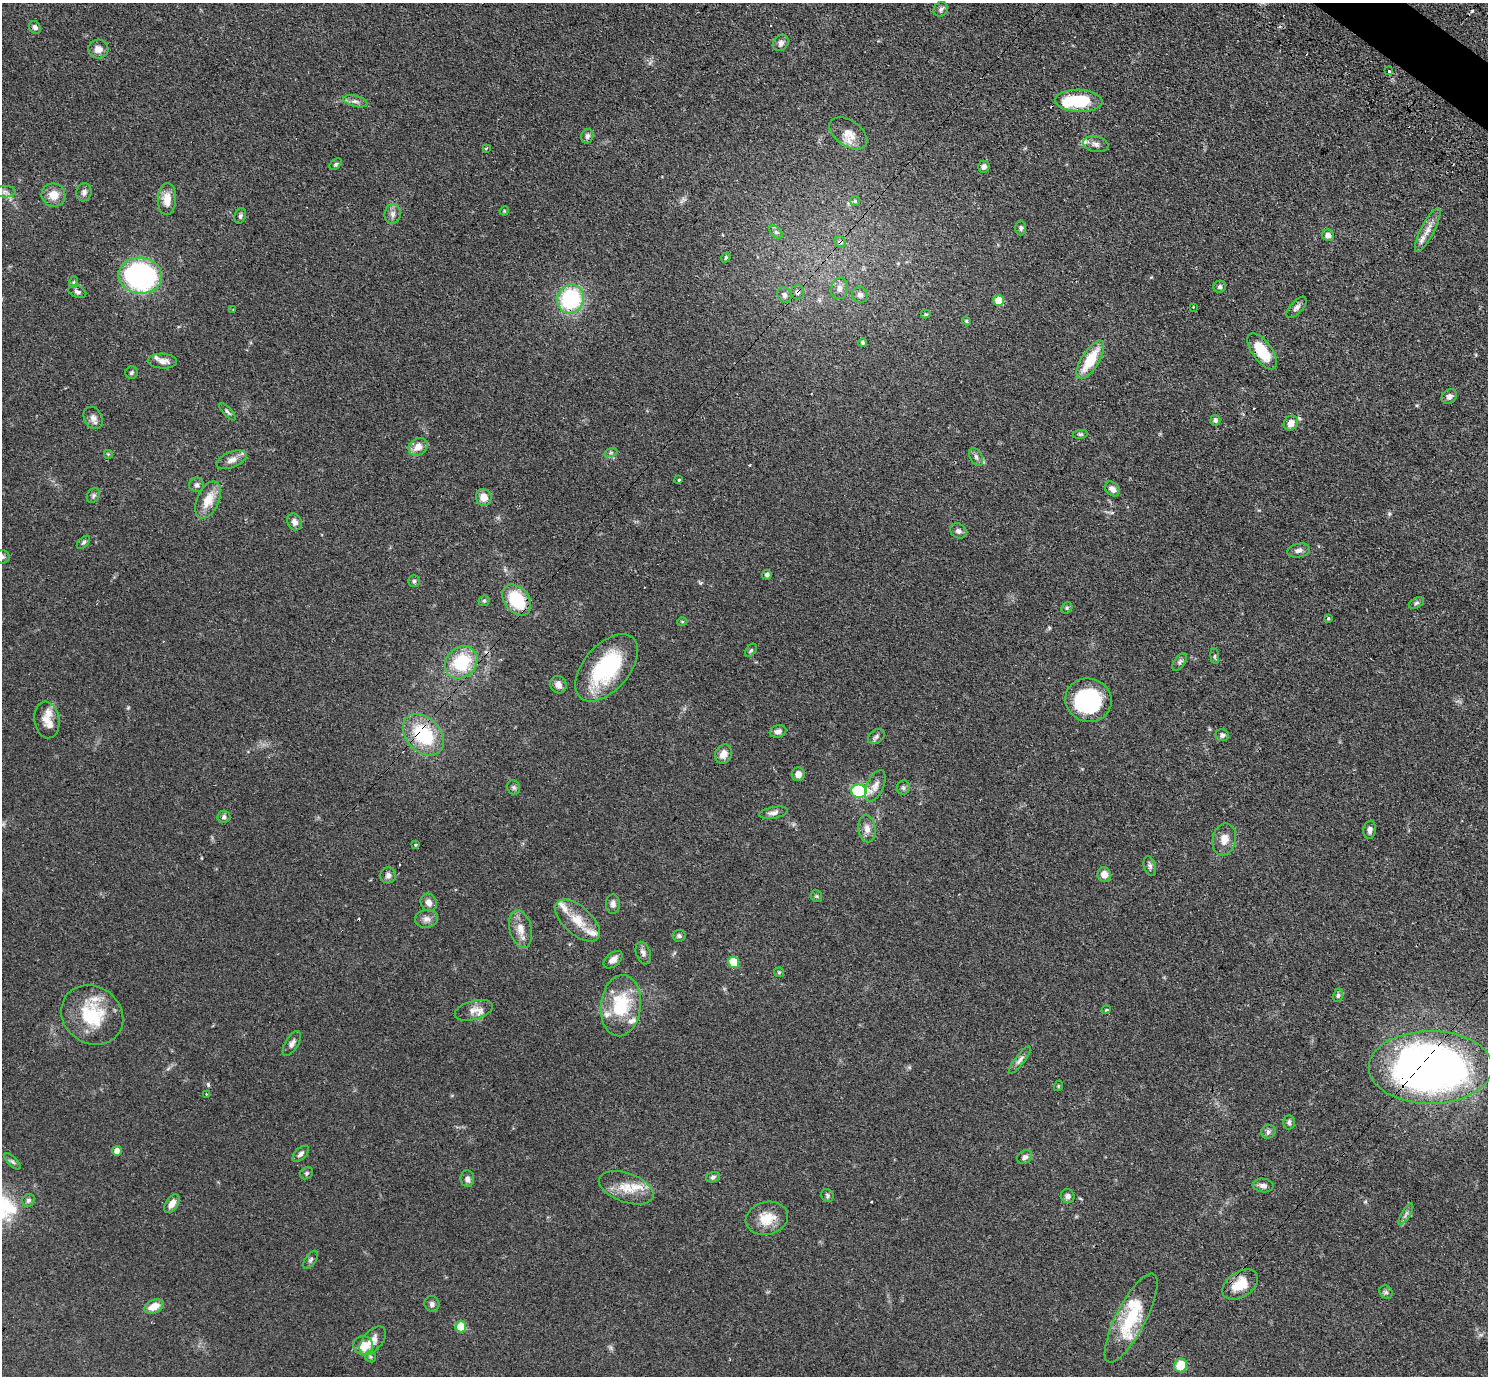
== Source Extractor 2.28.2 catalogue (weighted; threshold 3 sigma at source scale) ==
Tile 10 of 4 x 4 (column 2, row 3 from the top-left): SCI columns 1525-3010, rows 1719-3092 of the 6020 x 6043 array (HDU 1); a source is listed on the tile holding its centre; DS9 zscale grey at full resolution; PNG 1490 x 1378 px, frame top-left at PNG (2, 3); each listed source drawn as its Kron ellipse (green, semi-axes under 4 px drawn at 4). Shown black and unused: <1% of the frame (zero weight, under 3 of 4 exposures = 4% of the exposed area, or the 3 px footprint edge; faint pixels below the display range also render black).
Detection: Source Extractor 2.28.2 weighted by HDU 2 'WHT'; one run over the whole footprint, this tile lists its part. Background 0.059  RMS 0.0038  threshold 0.0173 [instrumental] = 3 sigma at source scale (4.5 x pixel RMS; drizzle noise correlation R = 1.50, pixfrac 1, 0.05/0.05 arcsec/px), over >= 5 px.
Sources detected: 173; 1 too faint to see at this stretch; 1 inside a brighter object's white glare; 7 cosmic-ray / hot-pixel residue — neither listed nor drawn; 11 inside a brighter listed object's ellipse — not listed separately; the other 153 listed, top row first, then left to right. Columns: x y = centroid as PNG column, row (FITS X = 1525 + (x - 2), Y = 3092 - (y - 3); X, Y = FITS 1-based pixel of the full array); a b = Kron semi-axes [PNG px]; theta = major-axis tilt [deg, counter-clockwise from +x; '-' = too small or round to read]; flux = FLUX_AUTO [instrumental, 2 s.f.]
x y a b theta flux
941 9 8 6 47 1.1
35 27 7 5 -46 1.1
781 43 9 7 54 1.3
98 49 10 9 - 2.7
1389 71 3 3 - 1.6
355 101 12 5 -13 1.4
1079 101 23 11 -2 16
848 133 21 13 -35 5.2
587 136 7 6 - 1.1
1096 144 13 7 -12 1.7
486 148 3 2 - 0.73
336 164 7 4 40 0.66
984 167 6 5 - 1.2
5 192 11 5 -1 1.3
84 192 9 7 74 1.5
53 195 12 11 - 4.6
167 199 16 9 86 4.9
855 201 5 5 - 0.61
504 211 5 4 - 0.36
393 214 10 8 77 1.8
240 216 8 5 71 0.82
1021 228 7 5 89 0.81
1428 230 25 6 63 3.6
776 232 8 4 -45 0.88
1328 235 6 5 - 1.9
840 242 6 5 - 0.81
726 257 5 4 - 0.45
140 276 22 18 -8 86
74 282 6 4 70 0.56
1220 287 6 6 - 0.85
839 288 11 8 75 2.1
77 292 9 5 -20 1
798 292 7 6 - 1.2
784 295 8 7 - 1.4
860 295 8 7 - 1.5
570 299 14 13 - 36
999 301 5 5 - 8.4
1193 307 3 2 - 0.48
1297 307 13 6 48 1.4
233 309 3 2 - 0.28
926 314 5 4 - 0.45
966 321 4 4 - 0.47
863 342 4 4 - 0.8
1262 351 21 10 -55 10
1090 360 22 8 58 12
162 361 15 7 -3 2.6
131 373 6 6 - 0.69
1449 396 8 6 37 1.4
228 412 11 4 -47 0.76
93 418 11 9 -62 1.9
1215 420 5 5 - 0.94
1291 423 8 6 49 2.9
1080 434 8 4 8 0.58
418 447 10 8 33 3.6
611 452 7 4 19 0.64
108 454 5 5 - 0.43
976 457 9 6 -61 1.3
232 460 16 8 21 2.5
679 480 3 3 - 0.7
197 485 7 7 - 0.9
1112 489 8 6 -44 2
93 496 8 6 57 0.88
484 497 8 7 - 3.8
208 500 20 11 66 6.3
295 522 9 7 -60 1.9
958 531 9 7 -31 1.2
83 542 8 4 44 0.76
1299 550 11 7 11 1.6
2 557 7 6 - 0.99
767 575 5 4 - 1.1
414 581 5 5 - 0.7
517 600 17 12 -52 17
484 601 6 5 - 0.59
1417 603 8 5 27 0.77
1067 608 6 5 - 0.61
1328 618 3 3 - 1.1
682 621 5 3 - 0.39
751 650 7 5 54 0.68
1215 656 8 4 -83 0.6
461 662 17 14 43 18
1179 662 10 5 56 1
607 668 40 22 49 33
558 685 9 8 - 2.2
1088 700 23 21 -15 38
47 720 18 12 -82 4.7
778 731 8 6 17 1.6
423 735 24 17 -47 23
1222 735 7 6 - 1.1
876 737 9 6 33 1
724 754 10 8 62 3.1
798 774 7 6 - 2.4
875 786 16 8 65 2.6
514 787 7 6 - 0.9
903 788 7 6 - 0.89
859 791 8 6 -10 49
774 813 14 5 10 1.6
224 817 6 6 - 1
867 829 13 8 -81 2.7
1370 830 9 6 81 1.4
1224 839 16 11 78 3.9
416 845 3 3 - 1.1
1150 866 10 6 -75 1.2
1104 874 7 6 - 2.9
388 875 8 8 - 1.4
816 896 6 5 - 0.56
429 902 9 8 - 2
613 904 9 7 -88 1.7
426 919 12 9 6 2
578 920 27 14 -42 7.9
521 929 19 11 -77 4.4
679 936 6 6 - 0.87
643 953 12 7 -71 1.5
613 960 11 6 41 2.2
734 962 6 5 - 13
779 972 5 4 - 0.45
1338 995 7 5 75 0.75
621 1006 31 20 84 20
474 1010 19 9 16 3.5
1106 1010 4 3 - 0.43
92 1015 32 28 -35 19
292 1043 14 6 59 1.5
1020 1060 16 5 52 1.5
1430 1067 62 36 0 230
1058 1086 5 3 - 0.32
206 1094 2 2 - 0.35
1289 1122 7 6 - 0.9
1268 1132 7 6 - 1.1
117 1151 5 5 - 2.4
301 1154 10 5 44 1.1
1025 1157 8 6 35 1.4
13 1162 10 4 -45 0.87
307 1173 7 5 34 0.7
713 1177 7 5 19 0.83
467 1179 8 7 - 1.5
1263 1185 10 6 -7 1.4
626 1188 29 14 -19 7.8
827 1195 7 6 - 0.79
1068 1196 7 6 - 1.2
28 1200 7 6 - 0.99
172 1204 10 6 55 2.6
1406 1214 12 3 59 0.97
767 1218 21 16 12 7.5
311 1260 10 5 56 0.93
1240 1285 19 12 33 8.1
1386 1292 7 6 - 0.8
432 1304 8 7 - 1.2
154 1307 10 6 25 4.5
1131 1318 49 14 63 19
461 1327 5 5 - 13
373 1341 17 9 49 4
363 1346 10 9 - 5.8
370 1357 6 5 - 0.59
1181 1365 7 6 - 11
Overlapping masked pixels (flux is a lower limit): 6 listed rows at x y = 840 242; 798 292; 517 600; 423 735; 1430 1067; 1240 1285
Isophote crosses this tile's border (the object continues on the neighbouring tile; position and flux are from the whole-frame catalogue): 1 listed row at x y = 2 557